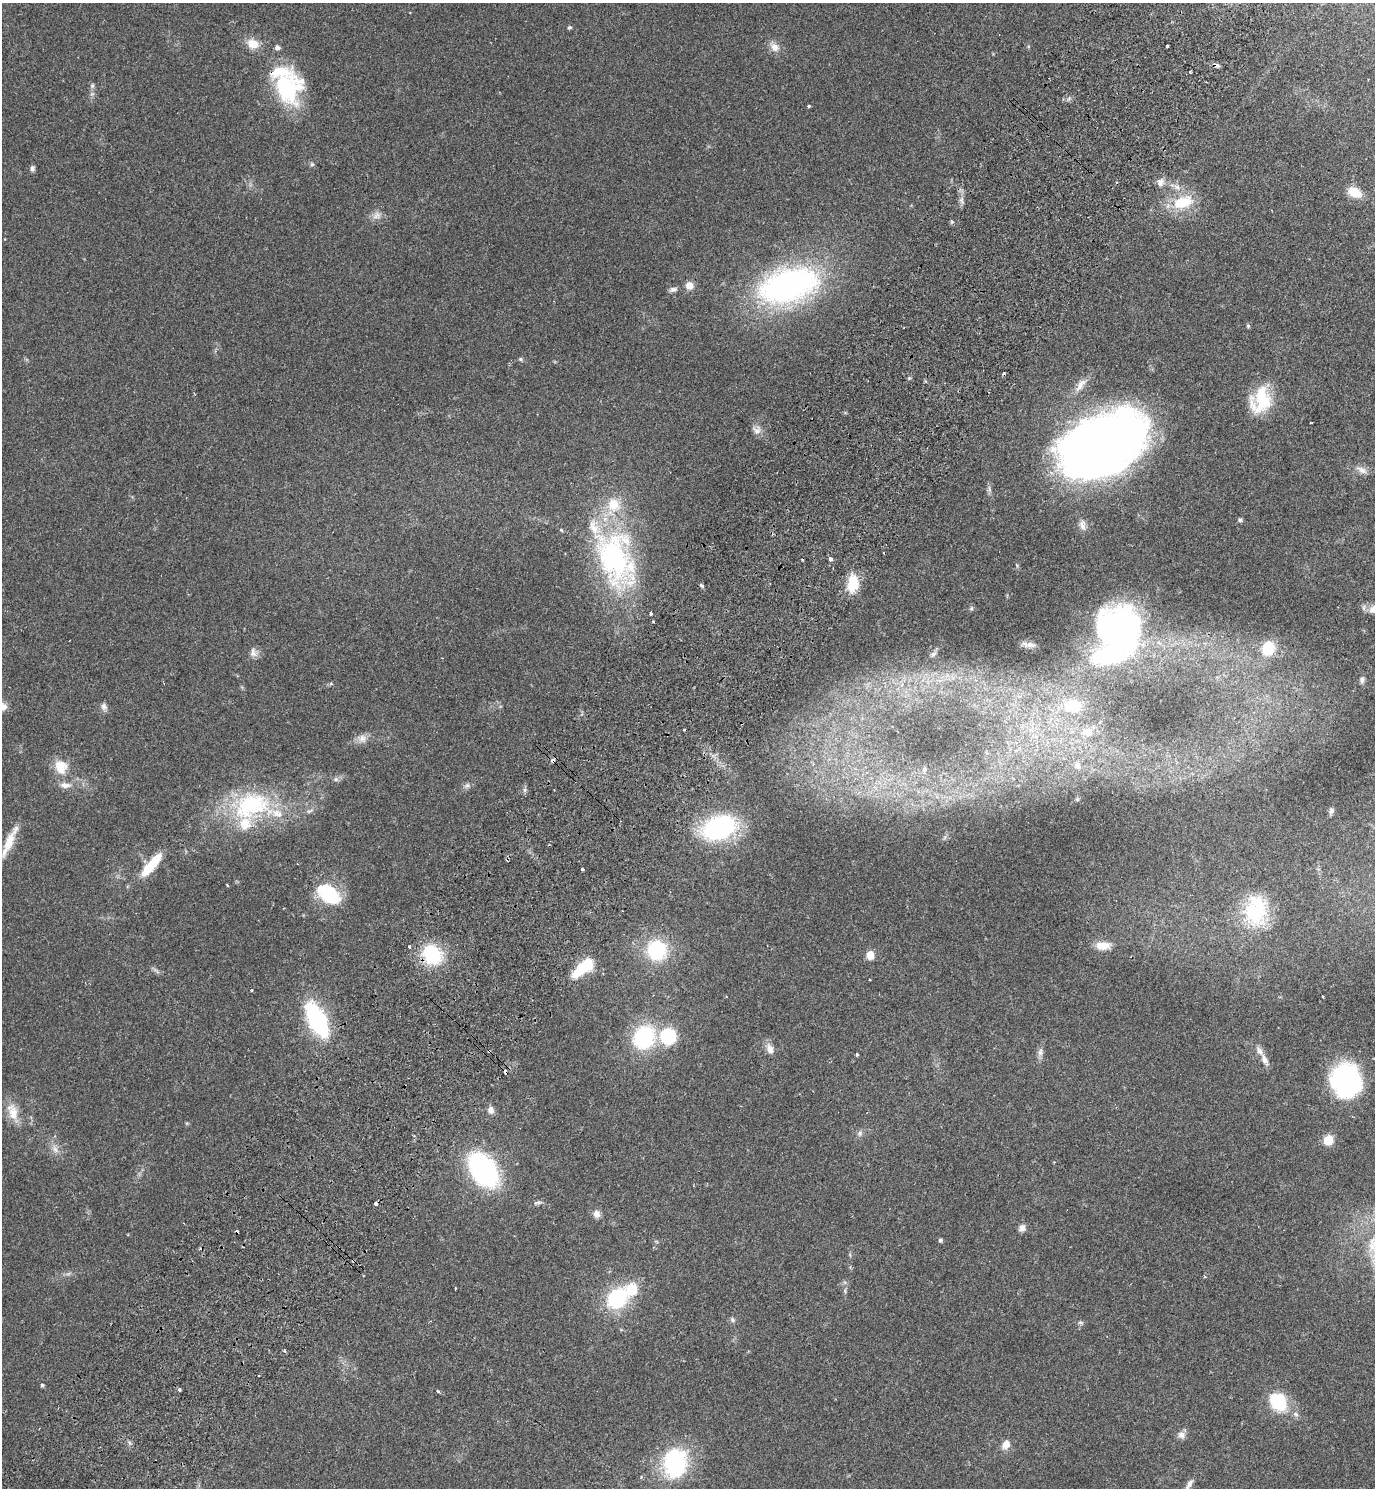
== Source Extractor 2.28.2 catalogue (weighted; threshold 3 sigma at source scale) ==
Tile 7 of 4 x 4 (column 3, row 2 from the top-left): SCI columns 2952-4324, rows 3013-4498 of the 6042 x 6022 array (HDU 1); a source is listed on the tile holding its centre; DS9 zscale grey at full resolution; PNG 1377 x 1490 px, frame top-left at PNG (2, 3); no overlay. Shown black and unused: <1% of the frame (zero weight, under 2 of 3 exposures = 3% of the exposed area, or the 3 px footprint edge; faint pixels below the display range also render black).
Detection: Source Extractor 2.28.2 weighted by HDU 2 'WHT'; one run over the whole footprint, this tile lists its part. Background 0.0878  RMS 0.008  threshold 0.036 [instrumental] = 3 sigma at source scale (4.5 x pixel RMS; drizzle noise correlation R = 1.50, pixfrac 1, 0.05/0.05 arcsec/px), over >= 5 px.
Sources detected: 131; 8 cosmic-ray / hot-pixel residue — not listed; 13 inside a brighter listed object's ellipse — not listed separately; the other 110 listed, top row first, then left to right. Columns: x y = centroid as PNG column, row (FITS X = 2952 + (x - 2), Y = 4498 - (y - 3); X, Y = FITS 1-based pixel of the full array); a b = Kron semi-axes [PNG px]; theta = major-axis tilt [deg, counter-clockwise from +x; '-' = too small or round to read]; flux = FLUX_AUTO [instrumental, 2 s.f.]
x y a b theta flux
569 27 5 4 - 1.2
253 44 16 12 -19 11
1167 46 4 3 - 3.6
277 47 5 5 - 3.2
774 47 16 10 -50 6.3
1190 72 3 3 - 3
92 86 8 6 89 1.9
286 88 41 30 -75 70
809 106 3 3 - 1.8
312 164 7 5 -89 1.6
32 168 6 5 - 2.4
1160 183 13 10 -88 5.1
1354 192 13 9 -28 18
961 200 8 6 -72 2.6
1183 202 30 17 19 28
377 215 13 11 31 5.2
689 285 9 9 - 6.3
788 285 40 22 17 330
673 289 10 6 10 2.8
1248 326 5 4 - 1.3
521 359 6 4 -22 1.3
909 378 5 5 - 0.96
1080 385 25 9 53 8.9
1261 400 30 22 71 39
757 430 13 11 -30 5.3
1101 445 74 45 25 920
1361 470 18 8 -26 5.3
1240 520 5 5 - 1.7
1082 525 15 9 -82 4.9
615 559 78 47 -70 170
830 559 3 3 - 12
853 584 20 12 84 21
701 585 6 4 -45 1.3
971 608 7 5 69 1.4
1374 609 18 13 11 9.9
1118 628 46 43 -86 260
1030 645 14 8 -12 4.2
1268 648 17 14 70 21
254 653 13 10 -71 4.6
933 654 9 6 45 2.5
947 675 7 4 -71 2.2
1362 680 8 7 - 2.6
104 706 10 8 -75 3.2
1072 706 25 17 -1 27
684 729 3 2 - 1.4
1088 732 9 8 - 10
362 738 15 12 -3 6.1
553 761 4 3 - 5.9
1077 765 10 8 -75 4.3
59 766 21 13 3 13
924 770 6 5 - 1.1
336 779 8 6 0 2.2
65 785 17 8 -5 6
467 786 10 6 29 2.7
252 805 55 35 14 90
1331 810 8 6 87 2.2
310 811 11 5 23 2.3
719 828 24 16 18 150
945 837 7 4 71 1.4
9 842 38 9 65 16
151 865 34 9 50 25
583 870 3 3 - 2.8
227 885 3 2 - 0.73
329 894 27 18 -37 43
1256 911 44 31 84 54
1103 946 20 11 0 11
409 947 3 3 - 2.2
657 950 17 16 - 59
432 955 21 17 -56 52
870 955 5 5 - 22
583 968 25 10 39 37
156 970 14 4 -38 2
1323 997 3 2 - 0.89
317 1020 29 13 -62 110
668 1036 12 12 - 52
644 1037 21 18 58 76
770 1049 15 9 -67 6
489 1051 4 3 - 2
1040 1052 14 7 82 3.6
857 1054 3 3 - 1.5
1264 1059 19 8 -64 6.1
506 1072 4 3 - 5.5
1346 1081 29 26 -73 140
491 1110 10 8 -77 3.9
13 1113 24 14 -81 13
860 1133 9 7 67 2.6
1328 1140 11 10 - 11
55 1149 13 8 -56 5.2
483 1170 30 19 -56 140
538 1203 13 4 14 2.1
597 1214 10 8 -84 4.3
1022 1228 10 8 55 3.8
940 1240 4 4 - 1.8
850 1255 6 4 -73 0.96
68 1274 7 4 19 1.6
455 1288 3 2 - 0.56
845 1291 8 4 -89 1.5
617 1298 20 16 48 64
733 1320 8 6 -58 2
1080 1322 8 5 -6 1.6
284 1351 4 3 - 1.4
42 1385 5 4 - 1.1
180 1389 3 3 - 2.5
438 1391 4 3 - 2.2
1278 1402 14 11 -53 58
1295 1414 8 6 -30 2.8
1181 1435 11 9 -45 3.9
1006 1444 13 9 57 6.3
675 1463 29 22 82 86
1189 1485 19 6 59 4.2
Overlapping masked pixels (flux is a lower limit): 4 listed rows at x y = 553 761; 432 955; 489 1051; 506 1072
Isophote crosses this tile's border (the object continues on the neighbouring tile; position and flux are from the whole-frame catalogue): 2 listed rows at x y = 1374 609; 1189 1485
Unlisted compact peaks at least as high as the median listed source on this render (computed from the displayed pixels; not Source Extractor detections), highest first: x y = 952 222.